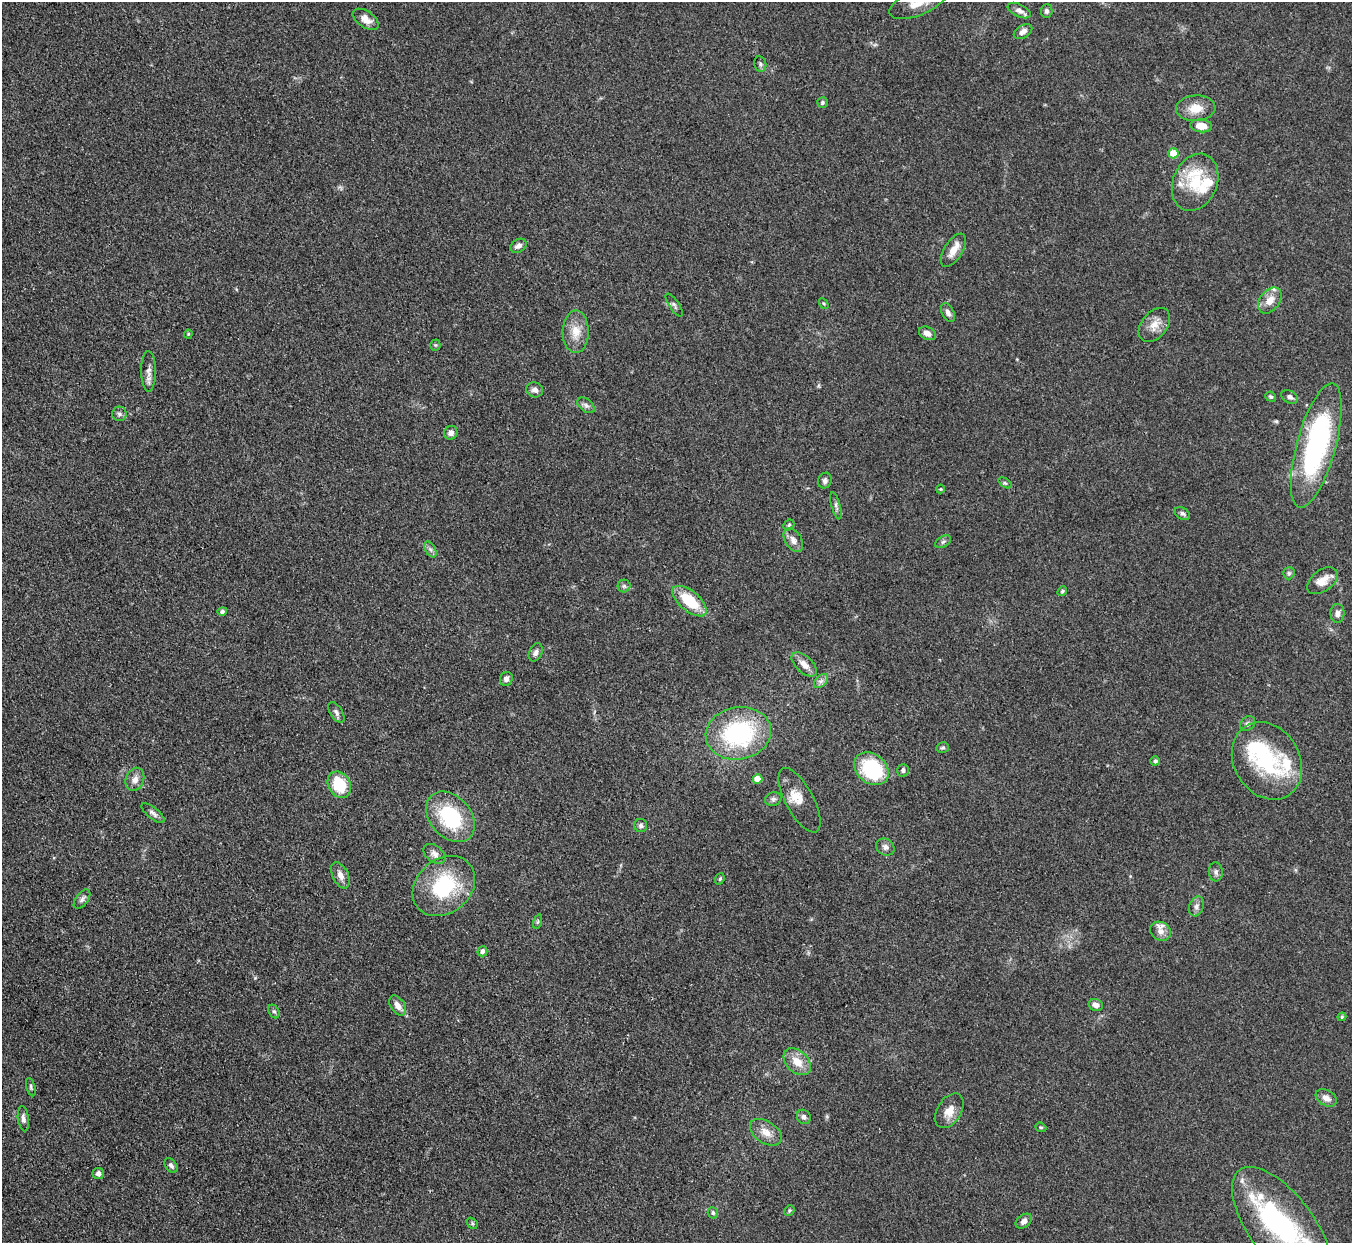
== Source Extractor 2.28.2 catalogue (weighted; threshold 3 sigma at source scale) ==
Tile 7 of 4 x 4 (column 3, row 2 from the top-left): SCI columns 2701-4050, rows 2757-3997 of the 5401 x 5387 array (HDU 1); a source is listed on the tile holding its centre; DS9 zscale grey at full resolution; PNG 1354 x 1245 px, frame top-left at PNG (2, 2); each listed source drawn as its Kron ellipse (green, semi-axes under 4 px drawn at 4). Shown black and unused: <1% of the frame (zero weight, under 3 of 4 exposures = <1% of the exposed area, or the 3 px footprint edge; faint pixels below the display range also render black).
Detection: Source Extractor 2.28.2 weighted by HDU 2 'WHT'; one run over the whole footprint, this tile lists its part. Background 0.111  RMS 0.0067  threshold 0.0301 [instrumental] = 3 sigma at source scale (4.5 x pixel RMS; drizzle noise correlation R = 1.50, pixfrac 1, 0.05/0.05 arcsec/px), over >= 5 px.
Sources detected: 106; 2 inside a brighter object's white glare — neither listed nor drawn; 8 inside a brighter listed object's ellipse — not listed separately; the other 96 listed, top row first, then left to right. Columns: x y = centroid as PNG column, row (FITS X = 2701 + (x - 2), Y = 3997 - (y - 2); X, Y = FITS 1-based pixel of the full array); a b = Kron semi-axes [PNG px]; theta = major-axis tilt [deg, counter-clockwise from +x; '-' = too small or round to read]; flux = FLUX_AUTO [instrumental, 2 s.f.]
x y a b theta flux
918 3 30 12 21 13
1019 11 12 6 -26 3.4
1047 11 6 6 - 1.8
366 19 15 8 -34 5.4
1023 32 10 6 32 3.3
760 64 8 6 -79 1.6
822 102 5 5 - 1.1
1196 108 20 13 4 11
1201 126 11 6 -4 9.3
1173 153 5 5 - 11
1195 182 29 22 67 26
518 246 9 6 31 3.1
953 250 19 9 59 7.7
1270 300 14 10 54 7.4
824 304 5 3 - 0.75
674 305 13 5 -56 1.8
948 312 10 6 -64 2.6
1154 325 19 12 51 7.9
576 332 21 13 89 11
927 333 9 6 -26 3.5
188 334 4 4 - 0.66
435 345 5 5 - 0.89
149 371 20 7 -89 4.8
535 390 8 7 - 3.1
1271 397 5 5 - 1.2
1290 397 9 6 -29 2.3
586 405 10 6 -38 2.2
119 414 7 7 - 2.2
451 433 7 6 - 3.2
1316 445 64 19 75 130
825 481 8 6 73 1.8
1005 483 7 4 -35 1
940 489 4 4 - 0.64
836 506 14 4 -75 2
1182 513 8 5 -30 1.9
789 525 6 4 43 1.1
793 540 13 8 -59 4.4
943 542 8 5 30 1.6
430 549 8 5 -59 1.9
1289 573 6 6 - 1.3
1322 581 17 10 37 7.8
624 586 6 6 - 1.6
1062 591 5 4 - 0.9
690 601 20 10 -40 25
222 611 5 4 - 1.5
1337 613 9 7 87 2.8
536 652 9 6 65 2.6
804 664 15 8 -43 5.7
506 679 7 6 - 2.9
821 681 8 5 45 2.2
336 712 11 6 -58 2.2
1247 724 8 6 44 2.2
738 733 33 26 10 85
943 748 6 5 - 1.3
1155 761 5 4 - 1.5
1267 761 41 33 -58 51
872 769 19 14 -39 47
903 770 6 5 - 1.7
135 779 12 9 68 4.5
757 779 5 5 - 11
339 785 14 11 -60 23
773 799 8 6 15 2.1
799 800 36 14 -62 12
153 813 14 5 -39 2.5
451 817 28 20 -48 51
641 825 6 6 - 2
885 847 10 8 -34 3.1
434 854 12 8 -37 3.7
1216 872 9 7 -83 2.2
340 875 14 7 -64 4.5
720 879 6 4 68 0.95
444 886 34 27 40 50
82 899 11 6 53 2.5
1196 906 10 7 71 2.7
537 922 8 3 71 0.93
1160 931 11 9 -32 4.5
482 951 5 5 - 2.5
1096 1005 7 5 -16 3.3
398 1006 11 7 -56 4.5
274 1011 7 5 -61 1.3
1342 1017 4 4 - 0.9
797 1062 16 10 -44 10
31 1087 9 4 -74 1.3
1326 1098 11 7 -31 4.1
949 1111 19 12 59 8.5
804 1117 7 6 - 2.3
23 1119 13 5 -83 2.6
1041 1127 6 4 -20 0.94
766 1132 17 11 -33 7.7
171 1165 8 5 -53 2.2
98 1173 6 5 - 2.9
789 1210 6 4 48 0.99
713 1213 5 5 - 1.3
1024 1221 9 6 38 2.9
472 1223 6 4 -48 1
1282 1227 71 32 -53 100
Isophote crosses this tile's border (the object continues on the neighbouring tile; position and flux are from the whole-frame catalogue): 2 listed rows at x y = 918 3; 1282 1227